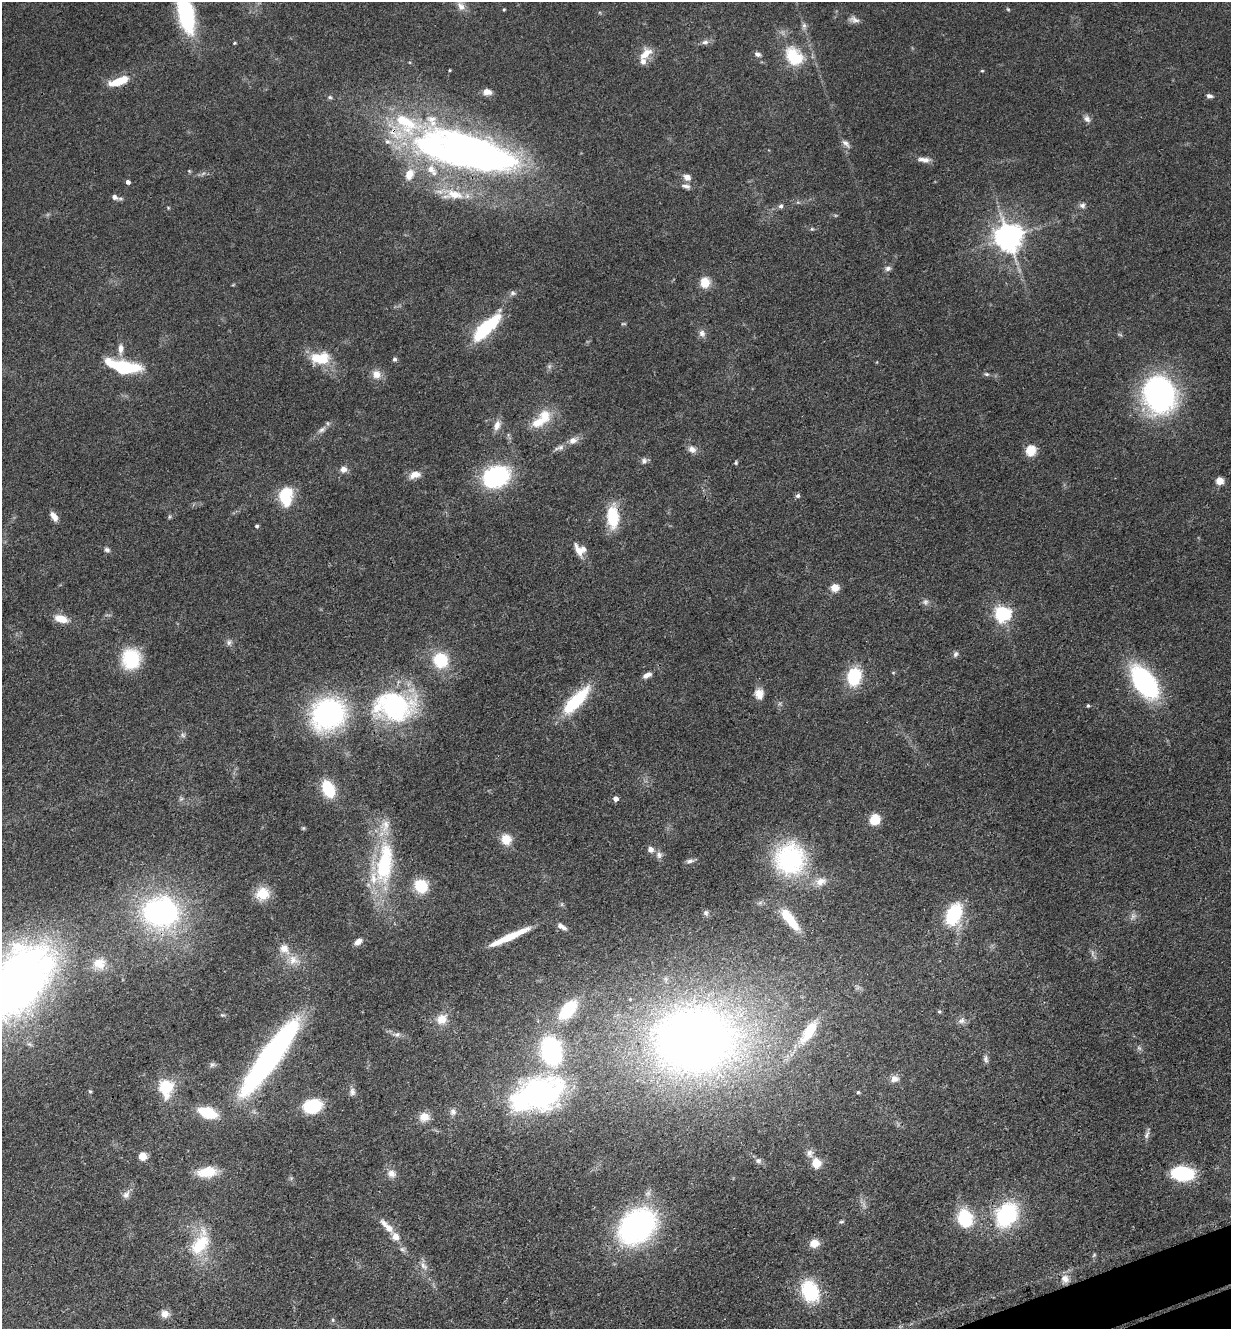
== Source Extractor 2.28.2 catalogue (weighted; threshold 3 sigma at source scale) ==
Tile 6 of 4 x 4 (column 2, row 2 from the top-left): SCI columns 1521-2749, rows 2712-4038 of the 5372 x 5421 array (HDU 1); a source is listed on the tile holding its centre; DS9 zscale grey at full resolution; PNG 1233 x 1331 px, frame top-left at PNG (2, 2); no overlay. Shown black and unused: <1% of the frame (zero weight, under 3 of 4 exposures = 5% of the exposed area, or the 3 px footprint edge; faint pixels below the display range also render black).
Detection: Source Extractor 2.28.2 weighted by HDU 2 'WHT'; one run over the whole footprint, this tile lists its part. Background 0.0598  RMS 0.0054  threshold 0.0244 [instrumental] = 3 sigma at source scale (4.5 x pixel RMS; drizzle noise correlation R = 1.50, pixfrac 1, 0.05/0.05 arcsec/px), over >= 5 px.
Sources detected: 174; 5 too faint to see at this stretch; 1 inside a brighter object's white glare — not listed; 18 inside a brighter listed object's ellipse — not listed separately; the other 150 listed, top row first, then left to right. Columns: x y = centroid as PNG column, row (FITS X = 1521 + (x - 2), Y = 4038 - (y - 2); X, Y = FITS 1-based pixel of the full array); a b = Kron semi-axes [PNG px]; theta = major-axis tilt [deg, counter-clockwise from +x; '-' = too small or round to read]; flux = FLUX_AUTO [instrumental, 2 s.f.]
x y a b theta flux
461 6 14 10 -58 4.3
1008 9 5 4 - 0.62
504 10 3 3 - 0.65
186 14 36 14 -78 68
854 20 14 8 -16 2.9
804 25 8 6 -75 1.8
705 42 10 6 8 2.1
234 43 4 4 - 0.58
646 54 17 10 48 7.9
758 54 9 6 -28 1.7
794 57 31 22 -50 24
450 70 3 3 - 0.48
982 71 4 4 - 0.57
119 81 24 8 18 13
487 92 9 6 -6 4.1
1209 96 8 5 -7 1.6
330 97 6 5 - 1
1087 119 10 8 -56 2.4
846 143 14 6 -45 2.6
474 154 113 44 -17 310
924 160 17 7 -8 3.7
189 171 5 4 - 0.59
687 177 10 7 -24 3.6
128 182 4 4 - 2.1
686 186 13 6 -11 2.4
115 197 10 6 -30 2.3
1082 205 8 7 - 2
781 206 6 6 - 1.5
168 208 5 4 - 0.55
812 229 5 4 - 0.75
1008 237 8 8 - 820
888 268 8 7 - 1.9
705 282 11 10 - 8.6
513 293 8 6 -8 1.5
485 328 28 9 44 55
702 333 11 9 -71 2.7
120 349 13 8 86 4
320 358 24 14 1 18
394 359 5 4 - 1.5
124 367 34 13 -7 33
376 374 13 11 -37 5.1
986 374 7 5 -15 1.1
1160 395 27 22 -83 190
545 416 20 16 -66 11
497 425 14 8 69 4.1
322 430 14 7 32 3
573 440 10 8 10 3.8
560 447 10 7 9 2.3
692 449 11 8 -33 3.4
1030 450 5 5 - 46
644 461 9 8 - 2
736 463 5 4 - 0.78
344 469 8 8 - 3.3
415 475 15 9 17 5.1
496 476 26 20 26 70
1219 481 5 5 - 17
285 496 18 12 -90 24
798 496 6 5 - 1.3
54 516 11 6 -55 4.2
169 517 6 4 71 0.77
613 517 22 11 -88 24
257 526 5 4 - 0.85
107 550 8 6 -23 1.5
579 551 21 7 -62 5.5
835 587 5 5 - 17
925 602 9 7 80 2
1002 614 6 6 - 170
61 619 15 8 -17 8.6
229 642 8 7 - 1.8
955 654 9 6 66 1.5
131 659 19 17 88 33
440 660 18 17 - 22
893 673 5 3 - 0.52
647 675 10 6 24 3.5
854 677 16 12 78 30
1144 682 32 17 -55 89
759 694 12 10 -80 5.4
576 700 40 13 46 32
394 706 54 37 -3 83
1088 706 4 3 - 0.88
328 714 29 25 32 110
183 735 7 5 -46 1.3
328 789 14 9 -64 25
181 799 7 5 43 1.2
615 799 5 5 - 3.5
875 819 9 8 - 14
303 828 5 5 - 0.71
506 839 12 11 - 9
650 849 5 5 - 4.2
659 855 10 9 - 2.6
790 859 29 27 80 89
690 861 11 6 12 2.1
384 864 59 21 82 54
821 882 16 11 16 6.7
421 886 10 9 - 25
263 893 16 15 - 12
160 912 36 30 -5 130
706 913 8 7 - 1.6
954 914 20 13 65 39
790 919 30 10 -53 19
560 926 8 7 - 2.4
508 937 44 7 24 17
358 942 10 6 41 3.1
293 960 16 14 -28 7.9
99 963 19 16 -1 9.2
16 983 88 44 48 510
568 1010 22 12 50 26
939 1011 5 4 - 0.73
442 1019 15 13 35 7.8
961 1020 10 8 44 2.4
809 1031 40 14 56 23
397 1034 10 7 -1 2.4
694 1040 91 72 3 460
1139 1048 8 4 -45 1.2
551 1051 22 15 -78 90
270 1056 62 12 54 280
986 1059 10 6 -84 1.7
212 1064 8 7 - 1.5
894 1079 12 9 5 3.6
165 1087 7 6 - 91
90 1091 5 4 - 0.73
352 1092 11 8 -78 2.4
858 1092 5 4 - 0.68
537 1094 67 39 19 130
312 1106 16 11 13 30
453 1112 11 9 -84 2.8
208 1113 15 8 -19 30
424 1117 14 12 4 6.2
1147 1135 11 6 64 1.9
810 1153 12 9 89 3.3
142 1156 5 5 - 18
758 1161 7 7 - 1.6
816 1163 5 5 - 27
207 1172 24 12 7 13
1183 1173 17 11 -4 44
391 1174 11 9 -22 3.9
126 1195 12 9 52 2.9
1006 1215 24 19 52 56
965 1218 13 10 -74 38
841 1222 7 4 6 0.92
637 1226 30 23 40 150
389 1228 13 8 -45 4.9
814 1243 8 7 - 9.7
200 1244 31 18 53 24
1094 1255 7 4 46 0.73
424 1266 14 7 -48 3.4
1065 1279 12 10 -63 4.5
810 1291 19 15 -63 39
165 1314 11 10 - 3.7
333 1320 5 5 - 0.9
Overlapping masked pixels (flux is a lower limit): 3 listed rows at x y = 474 154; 613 517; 16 983
Isophote crosses this tile's border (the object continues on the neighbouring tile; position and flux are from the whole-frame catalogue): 2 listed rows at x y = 186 14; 16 983